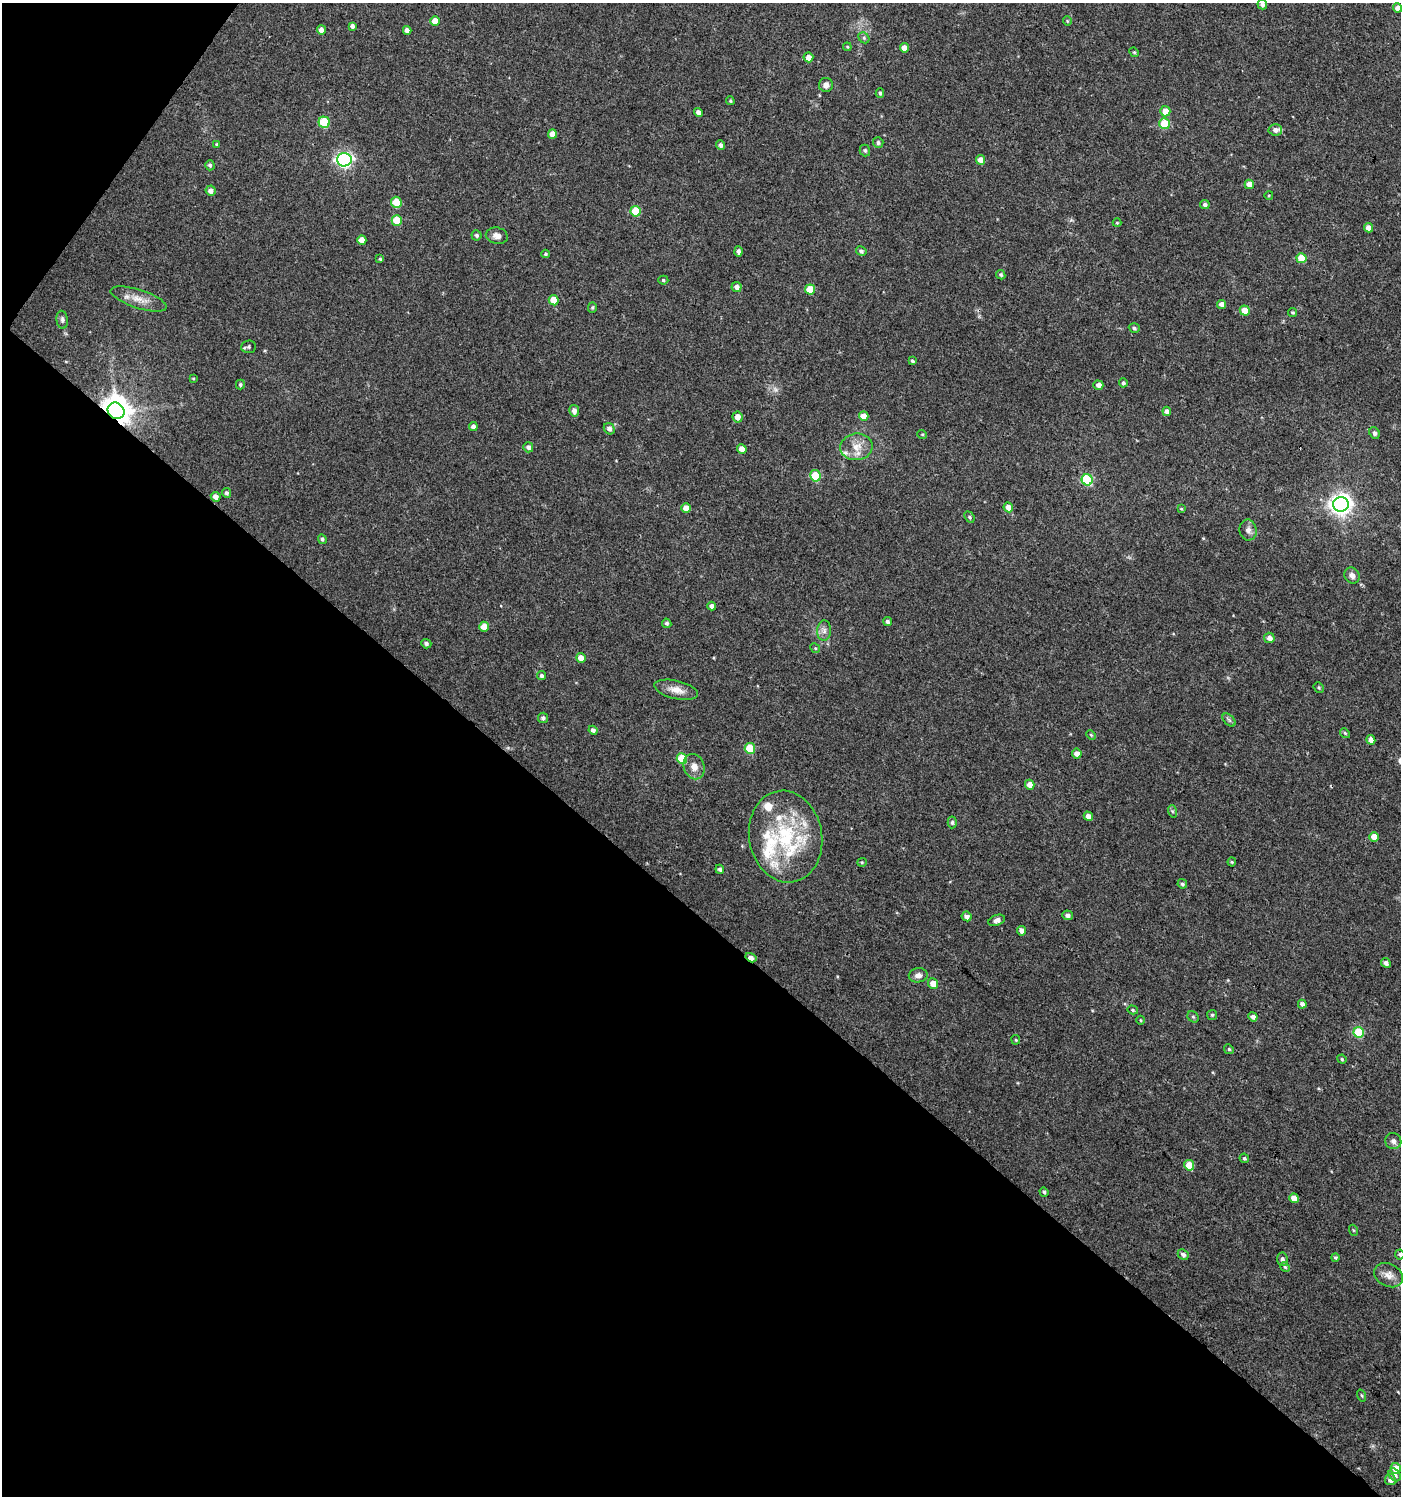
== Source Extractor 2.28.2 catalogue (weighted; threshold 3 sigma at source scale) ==
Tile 9 of 4 x 4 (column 1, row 3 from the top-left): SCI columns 245-1643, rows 1496-2989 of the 6018 x 5985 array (HDU 1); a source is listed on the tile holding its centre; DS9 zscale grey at full resolution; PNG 1403 x 1498 px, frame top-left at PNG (2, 3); each listed source drawn as its Kron ellipse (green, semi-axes under 4 px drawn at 4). Shown black and unused: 41% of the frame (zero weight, under 3 of 4 exposures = <1% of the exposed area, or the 3 px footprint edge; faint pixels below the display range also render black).
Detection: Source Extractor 2.28.2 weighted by HDU 2 'WHT'; one run over the whole footprint, this tile lists its part. Background 0.0233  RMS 0.004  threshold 0.018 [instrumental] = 3 sigma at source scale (4.5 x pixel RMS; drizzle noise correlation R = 1.50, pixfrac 1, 0.0396/0.0396 arcsec/px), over >= 5 px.
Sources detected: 161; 8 inside a brighter listed object's ellipse — not listed separately; the other 153 listed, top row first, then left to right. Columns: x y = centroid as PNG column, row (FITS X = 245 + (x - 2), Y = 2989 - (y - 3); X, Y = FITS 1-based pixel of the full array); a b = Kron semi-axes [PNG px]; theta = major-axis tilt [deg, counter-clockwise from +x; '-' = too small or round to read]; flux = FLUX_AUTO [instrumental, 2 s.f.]
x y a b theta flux
1262 4 5 4 - 1.4
1398 8 4 4 - 2.8
435 21 5 5 - 4.5
1067 21 4 4 - 0.41
352 26 4 4 - 1.1
321 30 5 4 - 2
407 30 4 4 - 1.8
864 38 6 4 -47 0.68
847 47 4 4 - 0.41
904 48 4 4 - 3.4
1134 52 5 4 - 0.44
808 57 5 5 - 2.6
826 85 7 7 - 1.7
880 93 4 4 - 0.69
730 101 4 3 - 0.49
1165 111 5 5 - 3.9
698 112 4 4 - 1.9
324 122 6 5 - 15
1164 124 5 5 - 16
1275 130 6 5 - 1.7
552 134 5 4 - 3.1
878 142 5 5 - 0.83
217 144 3 3 - 0.36
721 145 5 4 - 1.3
865 150 6 5 - 0.73
344 160 7 7 - 100
980 160 5 4 - 3.5
210 165 5 4 - 0.91
1249 184 4 4 - 3.8
211 191 5 5 - 1.7
1269 195 4 3 - 0.32
396 202 5 5 - 9.6
1205 205 4 4 - 1.1
635 211 5 5 - 11
397 220 5 5 - 8.7
1117 223 4 4 - 0.4
1368 228 4 4 - 2.9
477 235 5 5 - 0.83
497 236 11 8 -11 2.2
362 240 5 4 - 3.4
739 251 5 4 - 1.3
861 251 5 4 - 0.98
545 254 4 3 - 0.56
1301 258 5 5 - 9.2
380 259 4 4 - 0.48
1001 275 5 4 - 0.63
663 280 5 4 - 0.55
736 287 5 5 - 1.6
810 289 5 5 - 9.1
139 299 29 9 -18 5.2
554 300 5 5 - 7.6
1222 304 4 4 - 2.3
592 307 5 4 - 0.58
1245 310 5 4 - 5.1
1293 312 4 4 - 0.54
62 320 9 5 -83 1.1
1134 328 5 4 - 0.8
249 347 7 6 - 0.9
912 361 3 3 - 0.67
193 379 3 3 - 0.38
1123 383 4 4 - 0.77
240 385 5 4 - 0.62
1098 385 5 4 - 2
116 411 9 8 - 680
574 411 6 5 - 2.1
1167 411 4 4 - 1.7
864 416 5 4 - 3.9
738 417 5 5 - 3.1
473 427 4 4 - 1.5
609 429 6 5 - 1.5
1374 433 6 5 - 1.2
922 434 5 3 - 0.36
528 447 5 4 - 1.4
856 447 16 13 7 5.5
742 449 5 4 - 3.4
815 476 6 5 - 15
1087 480 6 5 - 29
227 493 5 4 - 0.88
216 497 5 4 - 2.1
1341 504 8 7 - 250
1008 507 5 4 - 3.4
686 508 5 4 - 3.5
1181 509 4 3 - 0.39
969 517 6 4 -50 0.62
1248 530 10 8 -82 1.9
322 539 5 4 - 0.75
1352 575 8 7 - 2.1
712 606 4 4 - 1.5
887 621 4 4 - 0.88
667 623 5 4 - 0.83
484 627 5 5 - 4.9
824 631 10 7 86 1.7
1269 638 5 5 - 2
426 644 5 4 - 0.97
815 648 5 4 - 0.43
581 658 5 4 - 3.3
541 676 5 4 - 0.93
1319 687 5 4 - 0.56
676 690 22 9 -13 4.2
543 718 5 5 - 1
1229 720 8 4 -45 0.8
593 730 5 4 - 1.4
1345 733 5 4 - 0.57
1091 735 5 3 - 0.41
1371 740 5 4 - 3.4
750 748 5 5 - 12
1077 754 5 4 - 2.5
682 758 5 5 - 11
694 767 13 10 -68 3.2
1030 785 5 4 - 3.7
1172 811 6 4 -71 0.56
1088 816 5 4 - 2.2
952 822 6 4 87 0.78
786 837 46 36 -80 38
1374 837 5 4 - 5
862 862 5 4 - 0.45
1232 862 4 4 - 0.45
720 869 4 4 - 0.99
1182 884 5 4 - 0.75
1067 915 5 5 - 1.3
967 916 5 4 - 1.6
997 920 8 5 21 1.8
1021 931 5 4 - 2.2
751 958 6 3 -31 2.4
1386 963 5 4 - 1.4
918 975 9 7 9 2.1
933 983 5 5 - 4.1
1302 1004 4 4 - 1.5
1133 1010 5 4 - 0.55
1212 1015 5 5 - 0.57
1193 1017 6 5 - 0.58
1253 1017 5 4 - 1.5
1140 1020 4 3 - 0.36
1359 1032 5 5 - 18
1016 1040 4 4 - 0.44
1229 1049 5 4 - 0.59
1342 1059 5 4 - 0.49
1393 1141 8 8 - 1.6
1244 1158 5 4 - 0.67
1189 1165 5 5 - 8
1044 1192 5 3 - 0.6
1294 1198 5 4 - 3.9
1353 1230 5 3 - 0.41
1400 1254 5 5 - 0.82
1183 1255 6 5 - 1.3
1335 1258 4 4 - 0.59
1282 1259 7 5 -82 1.2
1285 1267 5 4 - 0.5
1389 1275 15 11 -28 3.5
1361 1395 6 3 -71 0.43
1396 1468 5 5 - 6
1395 1475 7 5 -49 1.4
1390 1480 6 5 - 2
Overlapping masked pixels (flux is a lower limit): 2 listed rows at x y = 116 411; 751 958
Isophote crosses this tile's border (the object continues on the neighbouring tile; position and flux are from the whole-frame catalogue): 2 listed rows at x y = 1262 4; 1400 1254